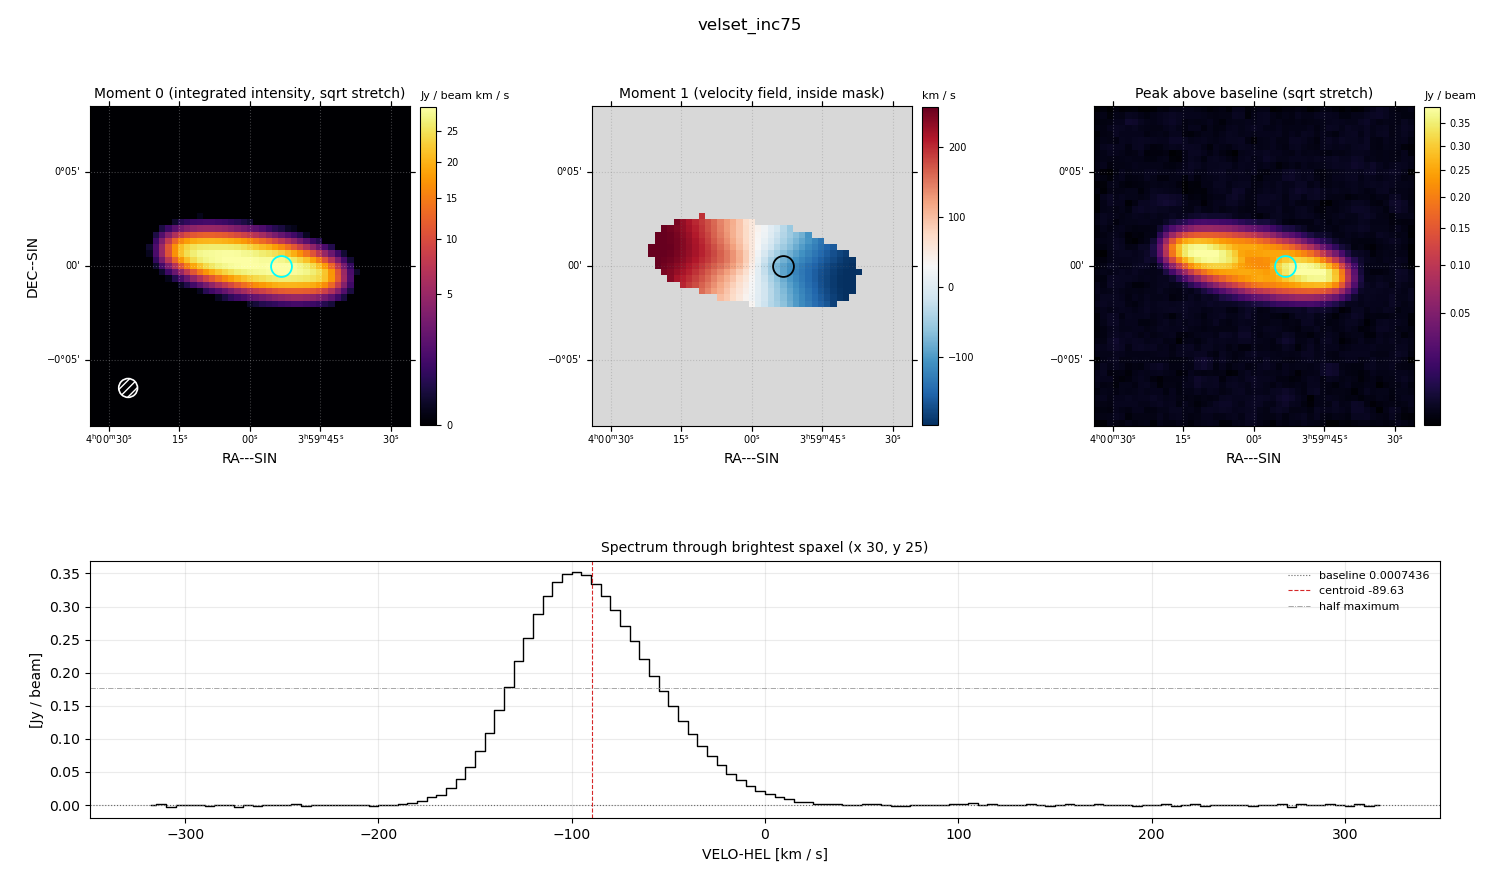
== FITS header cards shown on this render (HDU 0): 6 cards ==
OBJECT  = 'velset_inc75'
BUNIT   = 'JY/BEAM '           /
CTYPE1  = 'RA---SIN'           /
CTYPE2  = 'DEC--SIN'           /
CTYPE3  = 'VELO-HEL'           /
CUNIT3  = 'km/s    '           /

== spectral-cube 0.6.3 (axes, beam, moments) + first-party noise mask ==
SpectralCube HDU 0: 128 channels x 51 x 51 spaxels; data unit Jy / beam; figure title: velset_inc75
Units: BUNIT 'JY/BEAM' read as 'Jy/beam' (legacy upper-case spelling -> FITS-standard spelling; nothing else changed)
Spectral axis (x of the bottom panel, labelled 'VELO-HEL [km / s]'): -317 .. 317 km / s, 128 channels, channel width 5 km / s
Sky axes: RA---SIN/DEC--SIN; field 17' x 17' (20 arcsec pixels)
Beam (drawn as the hatched ellipse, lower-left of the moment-0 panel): BMAJ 60 arcsec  BMIN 60 arcsec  BPA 0 deg
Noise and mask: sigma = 1.0e-03 Jy / beam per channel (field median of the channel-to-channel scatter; agrees with the line-free scatter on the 2237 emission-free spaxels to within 1%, no correlation factor applied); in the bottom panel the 88 channels outside the line scatter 1.0e-03 Jy / beam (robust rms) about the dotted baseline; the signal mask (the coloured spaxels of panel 2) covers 14% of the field
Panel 1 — Moment 0 (line voxels x channel width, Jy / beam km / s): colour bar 0 .. 29.3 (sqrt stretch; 0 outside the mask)
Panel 2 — Moment 1 (intensity-weighted velocity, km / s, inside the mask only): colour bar -198 .. 258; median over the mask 34
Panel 3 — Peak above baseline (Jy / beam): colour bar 0.00178 .. 0.388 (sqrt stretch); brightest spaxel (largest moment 0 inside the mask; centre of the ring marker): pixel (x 30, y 25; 0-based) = FK5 03h59m54s +00d00m00s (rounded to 2 s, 20 arcsec steps: no finer than the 20 arcsec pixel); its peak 0.351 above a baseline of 0.0007436
Panel 4 — spectrum at that spaxel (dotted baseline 0.0007436 Jy / beam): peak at -97 km / s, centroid -89.63 km / s (red dashed line; intensity-weighted over the run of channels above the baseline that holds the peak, -190 .. 40 km / s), W50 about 80 km / s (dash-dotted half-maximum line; edge to edge of the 16 channels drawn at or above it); detected line -180 .. 20 km / s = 40 of 128 channels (31%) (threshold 4 sigma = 0.0041 Jy / beam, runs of >= 3 channels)